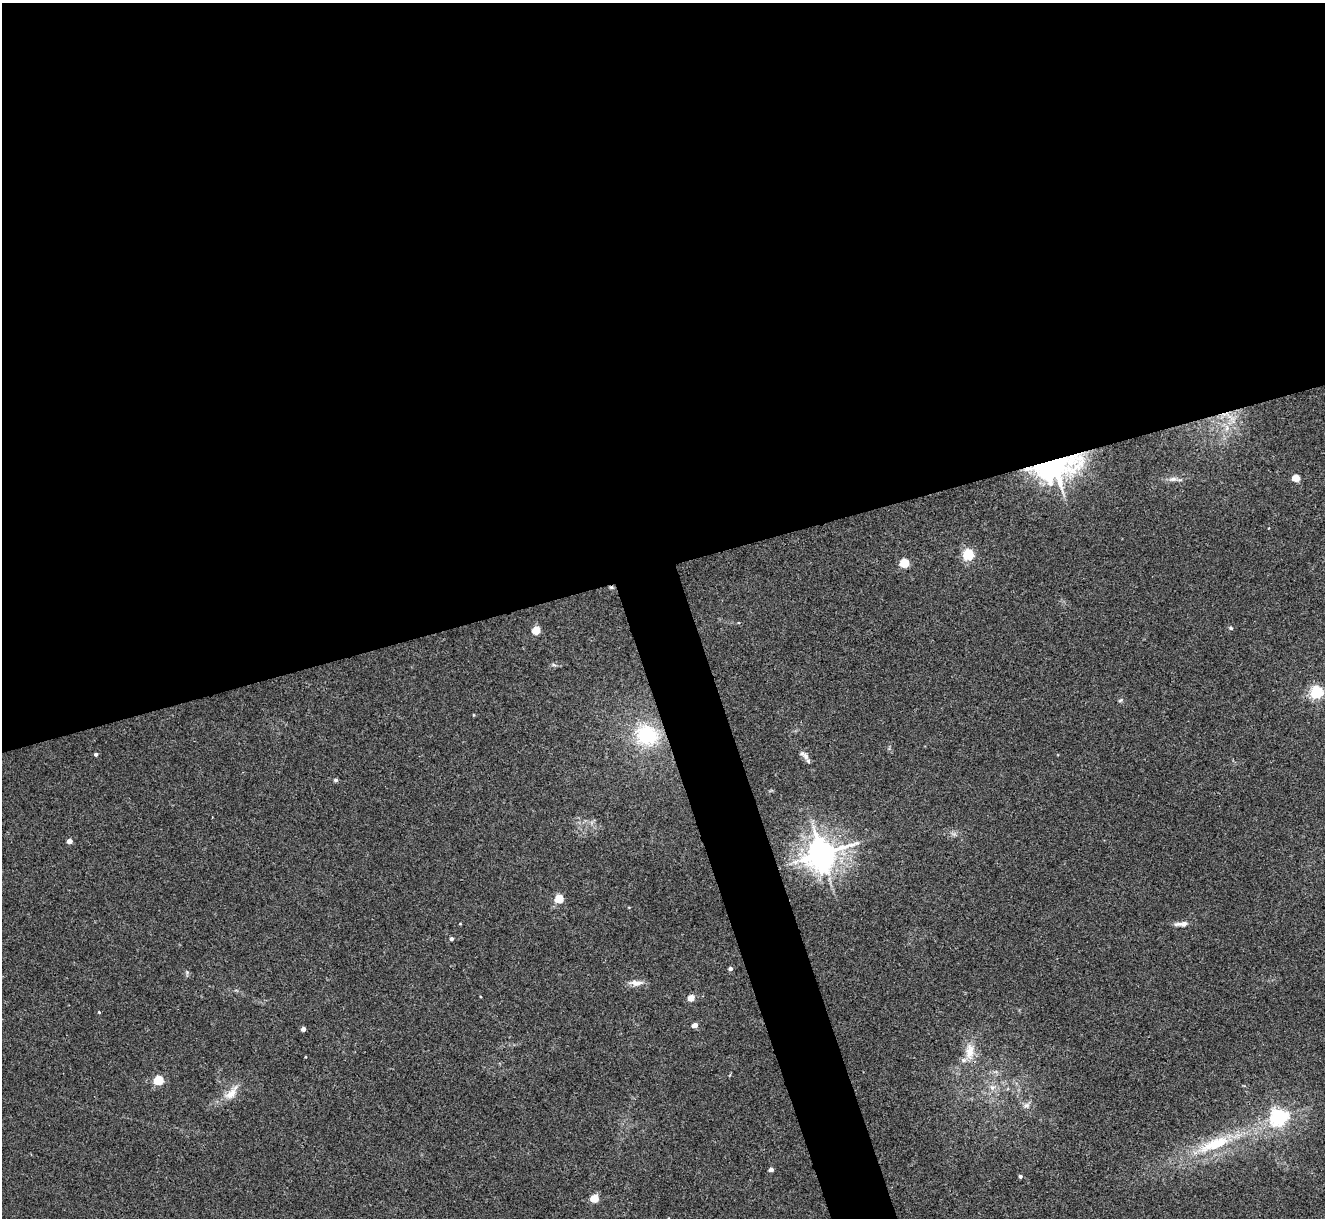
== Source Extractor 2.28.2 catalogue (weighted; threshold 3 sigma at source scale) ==
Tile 2 of 4 x 4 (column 2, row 1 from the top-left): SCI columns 1328-2650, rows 3920-5135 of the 5298 x 5285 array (HDU 1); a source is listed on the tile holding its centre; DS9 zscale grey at full resolution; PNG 1327 x 1220 px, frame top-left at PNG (2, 3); no overlay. Shown black and unused: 49% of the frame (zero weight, under 3 of 4 exposures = <1% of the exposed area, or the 3 px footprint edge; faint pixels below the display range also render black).
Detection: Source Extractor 2.28.2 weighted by HDU 2 'WHT'; one run over the whole footprint, this tile lists its part. Background 0.035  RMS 0.0047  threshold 0.0211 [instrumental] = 3 sigma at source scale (4.5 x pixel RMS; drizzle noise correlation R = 1.50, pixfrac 1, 0.05/0.05 arcsec/px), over >= 5 px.
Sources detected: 36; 1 cosmic-ray / hot-pixel residue — not listed; the other 35 listed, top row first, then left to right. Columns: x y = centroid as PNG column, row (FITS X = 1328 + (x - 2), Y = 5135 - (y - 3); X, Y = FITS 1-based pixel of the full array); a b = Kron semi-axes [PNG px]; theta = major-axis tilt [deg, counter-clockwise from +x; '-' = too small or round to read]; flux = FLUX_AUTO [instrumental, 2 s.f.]
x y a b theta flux
1227 428 7 4 72 1.3
1055 467 44 25 13 84
1296 478 5 4 - 11
1173 479 9 6 9 1.8
968 554 5 5 - 48
904 563 5 5 - 23
1231 628 5 4 - 0.64
536 630 5 5 - 15
554 665 7 4 -18 0.74
1317 692 6 5 - 80
647 735 29 25 -22 30
96 754 4 4 - 1
806 756 12 7 -57 2.3
335 780 6 5 - 0.71
69 841 4 4 - 3.2
822 854 10 9 - 660
559 899 5 5 - 20
1181 924 18 5 4 2.3
451 939 4 4 - 0.92
730 969 4 4 - 1.4
636 983 18 7 -2 3.5
691 998 4 4 - 8.1
99 1012 4 3 - 0.39
694 1025 4 4 - 3.9
303 1029 4 4 - 2.2
969 1051 25 12 86 8.2
158 1080 5 5 - 26
992 1087 8 6 19 1.8
231 1093 26 10 49 6
1026 1105 9 7 27 2
1279 1116 6 6 - 160
1215 1144 49 15 22 24
771 1170 4 4 - 2.1
1020 1176 4 4 - 0.92
594 1198 5 5 - 15
Overlapping masked pixels (flux is a lower limit): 1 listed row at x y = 1055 467